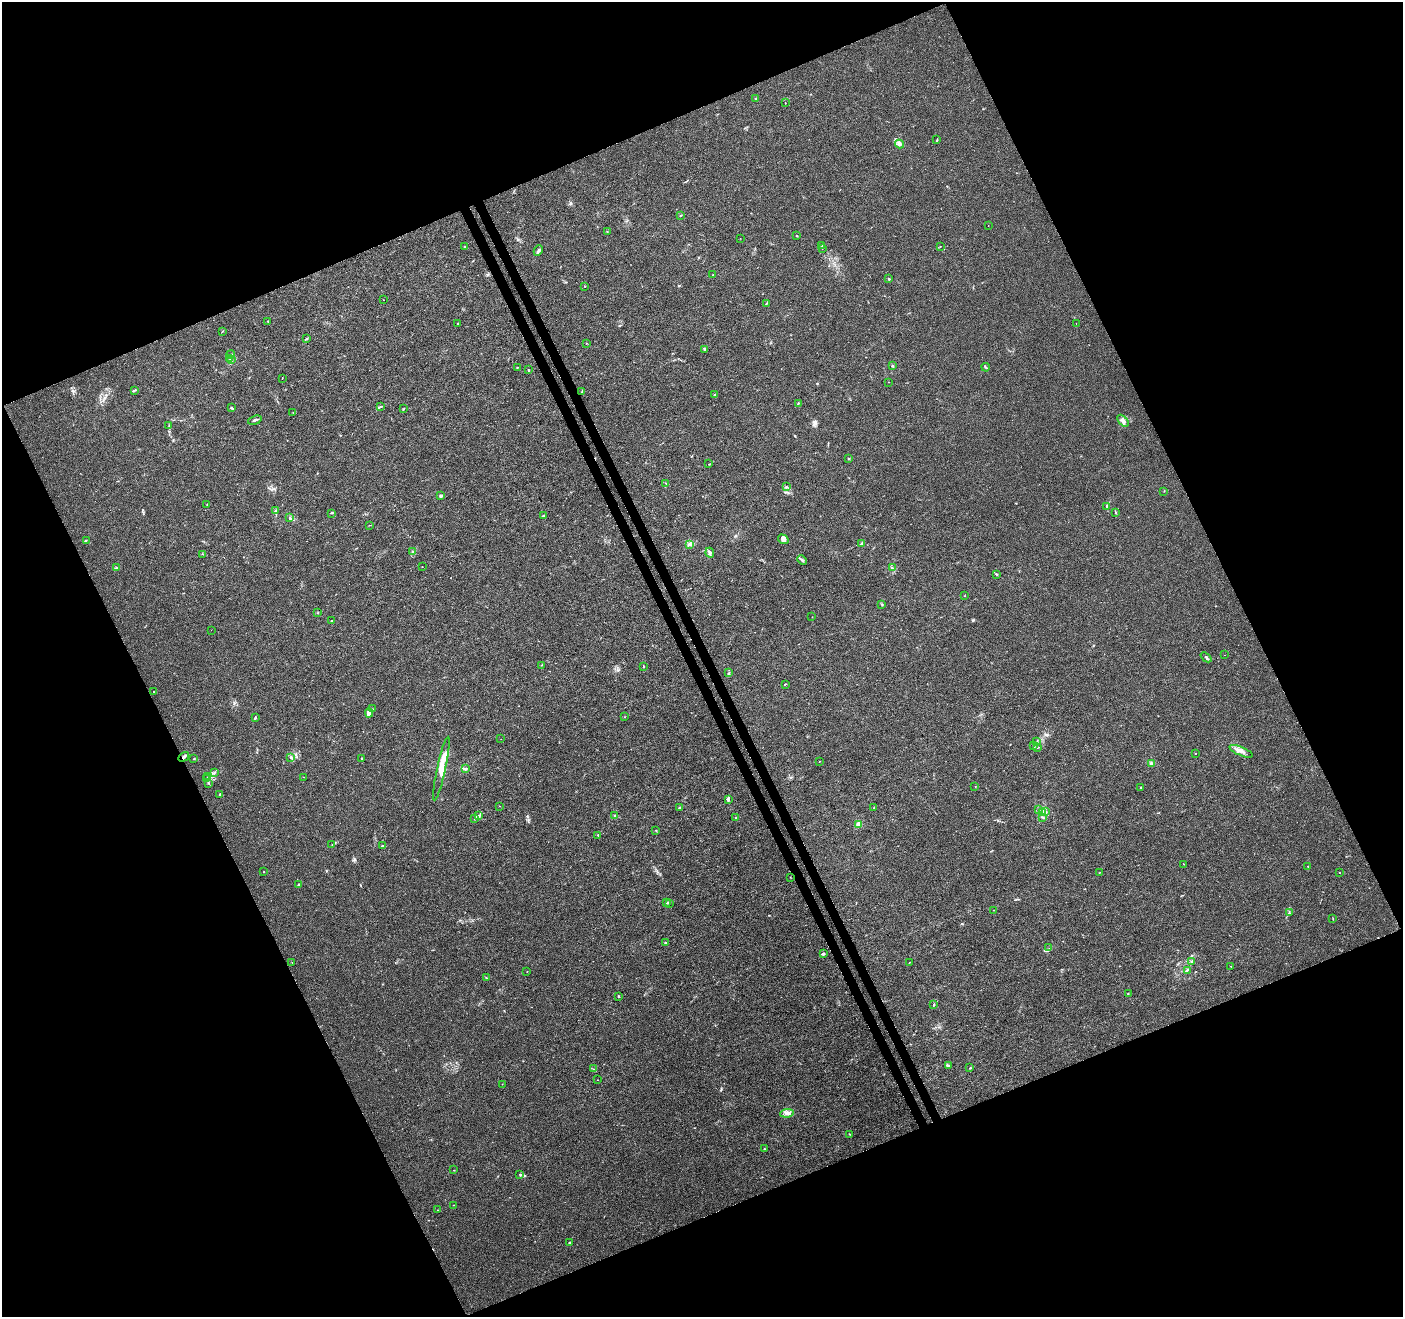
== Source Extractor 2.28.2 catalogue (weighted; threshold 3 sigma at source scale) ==
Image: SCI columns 57-5658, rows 171-5430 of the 5711 x 5544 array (HDU 1 of 3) = the unmasked area's bounding box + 8 px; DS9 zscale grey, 4 x 4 block average (1 PNG px = mean of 4 x 4 image px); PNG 1405 x 1319 px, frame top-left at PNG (2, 2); each listed source drawn as its Kron ellipse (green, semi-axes under 4 px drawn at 4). Shown black and unused: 45% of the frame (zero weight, under 3 of 4 exposures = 5% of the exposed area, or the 3 px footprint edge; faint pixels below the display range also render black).
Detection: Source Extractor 2.28.2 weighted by HDU 2 'WHT'. Background 0.00813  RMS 0.0027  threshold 0.0121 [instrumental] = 3 sigma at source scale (4.5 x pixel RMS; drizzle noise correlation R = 1.50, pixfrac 1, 0.0396/0.0396 arcsec/px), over >= 5 px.
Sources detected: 181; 5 coinciding with a brighter row at this scale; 10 inside a brighter listed object's ellipse — not listed separately; the other 166 listed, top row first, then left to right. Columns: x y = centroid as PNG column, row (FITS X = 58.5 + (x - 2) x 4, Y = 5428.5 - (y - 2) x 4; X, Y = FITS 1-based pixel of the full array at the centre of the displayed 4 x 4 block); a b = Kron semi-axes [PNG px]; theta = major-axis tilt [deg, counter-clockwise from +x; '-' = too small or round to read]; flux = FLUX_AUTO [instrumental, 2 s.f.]
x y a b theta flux
755 98 2 2 - 0.86
785 103 2 2 - 0.47
937 140 3 2 - 1.5
899 144 4 2 - 2.8
680 215 2 2 - 0.54
988 225 2 2 - 0.24
607 231 2 2 - 0.61
797 236 2 2 - 1
740 238 2 2 - 0.31
822 245 2 2 - 0.47
940 246 2 2 - 0.47
465 247 2 2 - 0.65
822 248 2 2 - 0.67
538 250 6 3 63 3.7
713 275 2 2 - 1.3
889 279 2 2 - 3.3
585 286 2 2 - 0.57
383 300 2 2 - 0.46
766 303 3 2 - 0.97
268 321 2 2 - 0.88
458 323 2 2 - 0.76
1076 323 2 2 - 0.66
222 331 2 2 - 0.41
306 339 4 2 - 1.3
587 343 2 2 - 0.41
705 350 2 2 - 1.2
230 354 4 2 - 1.4
230 358 2 2 - 1.2
231 360 3 2 - 1
892 366 4 2 - 1.3
517 367 2 2 - 1.5
986 367 4 2 - 1.4
528 370 3 2 - 1
282 378 2 2 - 0.48
889 382 2 2 - 0.38
135 390 4 2 - 1.6
582 391 2 2 - 0.93
715 394 2 2 - 0.76
798 404 2 2 - 0.86
380 407 2 2 - 0.62
231 408 2 2 - 2.5
403 409 3 2 - 1.1
293 413 2 2 - 0.42
255 420 7 2 17 2.8
1123 421 7 3 -48 5
169 426 2 2 - 0.78
848 458 2 2 - 0.59
709 464 2 2 - 0.66
666 483 2 2 - 0.63
786 487 2 2 - 1.1
1164 491 2 2 - 0.42
441 496 3 2 - 4
207 505 2 2 - 0.33
1107 506 2 2 - 1.6
275 510 2 2 - 1.4
1116 512 3 2 - 0.78
332 513 2 2 - 0.84
543 516 3 2 - 1.3
289 518 2 2 - 0.75
370 525 2 2 - 0.4
783 539 5 4 - 6.1
86 541 2 2 - 0.81
862 544 2 2 - 7.3
690 545 2 2 - 0.96
413 552 2 2 - 1.4
710 553 5 2 - 3.8
203 554 2 2 - 0.87
802 560 5 2 - 2.4
422 567 2 2 - 0.62
116 568 3 2 - 0.96
892 568 3 2 - 1.3
997 574 3 2 - 1.4
964 596 2 2 - 0.46
882 604 2 2 - 0.98
318 613 2 2 - 0.49
812 617 2 2 - 0.45
332 620 2 2 - 0.58
211 630 2 2 - 0.2
1224 655 2 2 - 0.32
1206 657 6 2 -41 2.3
542 665 2 2 - 0.98
643 667 2 2 - 0.63
729 673 3 2 - 1.1
785 684 2 2 - 1.6
153 691 2 2 - 0.46
372 709 2 2 - 0.9
369 713 4 3 - 3.4
624 717 2 2 - 0.57
255 718 4 2 - 1.8
501 739 2 2 - 0.54
1037 742 2 2 - 0.61
1034 746 4 2 - 1.4
1037 748 2 2 - 0.73
1241 751 12 3 -23 7.7
1195 753 2 2 - 0.39
184 757 5 2 - 3.4
291 757 2 2 - 1
194 759 2 2 - 0.84
361 759 2 2 - 0.85
819 762 2 2 - 0.39
1151 763 3 2 - 1.7
441 769 32 3 78 49
465 769 3 2 - 3.8
214 773 3 2 - 1.4
208 777 2 2 - 0.58
304 777 2 2 - 0.57
207 779 2 2 - 1.8
208 783 2 2 - 0.71
975 787 2 2 - 0.47
1140 787 2 2 - 1.2
220 794 3 2 - 1.1
728 799 3 3 - 2.1
500 806 2 2 - 0.39
679 808 2 2 - 1.4
874 808 2 2 - 1.1
1039 810 2 2 - 0.68
1042 812 2 2 - 1.1
1046 812 3 2 - 2.1
479 816 3 2 - 2
614 816 2 2 - 1
1043 817 4 2 - 1.5
736 818 2 2 - 1.2
475 819 2 2 - 1.4
858 824 2 2 - 49
656 830 2 2 - 0.98
598 835 2 2 - 0.59
332 844 2 2 - 0.4
383 846 3 2 - 1.6
1183 864 2 2 - 0.41
1308 866 2 2 - 0.7
264 872 2 2 - 0.92
1100 872 2 2 - 0.44
1340 873 2 2 - 0.61
790 877 2 2 - 0.38
299 884 2 2 - 0.98
666 902 2 2 - 0.8
670 903 2 2 - 0.6
994 910 2 2 - 0.41
1289 912 2 2 - 0.87
1333 918 2 2 - 0.66
665 943 2 2 - 2.8
1049 948 2 2 - 0.48
823 954 2 2 - 5.5
1192 961 3 2 - 1
292 962 2 2 - 0.56
909 962 2 2 - 0.52
1231 966 2 2 - 0.53
1187 970 4 2 - 1.4
527 972 2 2 - 0.46
486 978 2 2 - 0.79
1128 994 2 2 - 0.55
619 996 3 2 - 0.91
934 1004 2 2 - 1
949 1065 3 2 - 1.9
970 1068 2 2 - 1.9
593 1069 2 2 - 0.44
598 1080 2 2 - 0.3
502 1084 2 2 - 0.36
787 1113 7 2 6 4.1
850 1134 2 2 - 0.47
764 1149 2 2 - 1.1
454 1170 2 2 - 0.52
520 1175 3 2 - 1.1
454 1205 2 2 - 0.61
437 1210 2 2 - 1.3
570 1243 2 2 - 6
Overlapping masked pixels (flux is a lower limit): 1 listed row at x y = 184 757
Diffuse or blended objects may show on this block-average render without a row.